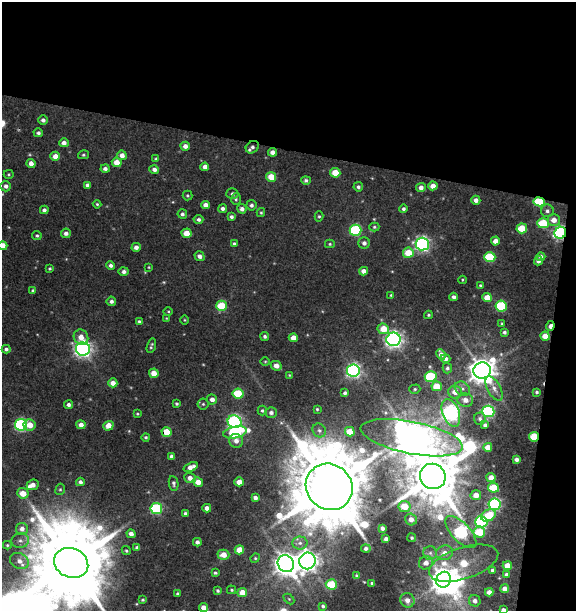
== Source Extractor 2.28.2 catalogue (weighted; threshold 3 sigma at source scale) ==
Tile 2 of 2 x 2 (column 2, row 1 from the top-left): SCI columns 634-1207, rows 611-1219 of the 1264 x 1219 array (HDU 1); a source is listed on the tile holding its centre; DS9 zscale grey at full resolution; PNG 578 x 613 px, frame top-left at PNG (2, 2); each listed source drawn as its Kron ellipse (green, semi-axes under 4 px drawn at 4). Shown black and unused: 28% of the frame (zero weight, under 3 of 4 exposures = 1% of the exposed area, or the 3 px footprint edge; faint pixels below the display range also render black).
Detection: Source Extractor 2.28.2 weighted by HDU 2 'WHT'; one run over the whole footprint, this tile lists its part. Background 0.0139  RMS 0.0066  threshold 0.0295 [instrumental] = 3 sigma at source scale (4.5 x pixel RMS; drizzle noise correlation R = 1.50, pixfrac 1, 0.0396/0.0396 arcsec/px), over >= 5 px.
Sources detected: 216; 2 too faint to see at this stretch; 2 inside a brighter object's white glare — neither listed nor drawn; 1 inside a brighter listed object's ellipse — not listed separately; the other 211 listed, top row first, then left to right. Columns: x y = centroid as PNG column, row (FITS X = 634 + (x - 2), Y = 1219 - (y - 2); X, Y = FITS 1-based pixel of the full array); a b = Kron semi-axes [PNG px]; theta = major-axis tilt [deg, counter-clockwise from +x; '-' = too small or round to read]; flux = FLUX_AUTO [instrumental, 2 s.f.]
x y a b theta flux
43 120 5 4 - 2.3
38 133 4 4 - 1.8
64 143 5 4 - 3.6
185 146 4 4 - 3.7
252 147 7 5 38 2.6
272 152 4 4 - 3.5
83 155 5 4 - 1
122 155 5 4 - 4.3
55 156 5 4 - 5.7
156 159 4 4 - 0.87
117 162 5 4 - 8.1
31 164 5 4 - 4.3
205 167 4 4 - 3.8
105 168 4 4 - 2.6
154 169 5 4 - 2.7
335 173 5 5 - 13
9 174 5 4 - 0.78
271 177 5 5 - 14
306 180 5 4 - 1.7
87 185 4 4 - 2
6 186 5 5 - 2.6
433 186 4 4 - 6.6
358 187 5 4 - 1.6
421 187 5 4 - 3.4
232 194 6 5 - 1.9
187 195 5 5 - 0.96
236 199 6 5 - 1.3
476 200 4 4 - 2.8
539 202 5 4 - 36
97 204 4 4 - 0.84
205 205 4 4 - 3.7
251 205 5 5 - 2
223 208 4 4 - 2
242 209 5 4 - 3.4
404 209 4 4 - 1.5
44 210 4 4 - 2.2
547 211 6 6 - 2
261 213 4 4 - 0.85
182 214 5 4 - 1.8
319 216 5 4 - 0.98
231 217 4 4 - 1.7
198 219 5 4 - 1.9
554 220 6 6 - 5.9
543 223 5 5 - 28
374 227 5 4 - 1.1
522 228 5 5 - 20
355 230 6 5 - 64
66 233 5 4 - 2.6
187 233 5 4 - 9.3
560 233 6 5 - 130
37 236 4 4 - 1
495 241 4 4 - 5.7
364 243 5 5 - 2.6
234 244 4 4 - 1.3
330 244 5 4 - 0.91
422 244 6 6 - 190
3 246 5 4 - 9
136 247 4 4 - 3.3
408 253 5 5 - 16
199 256 5 4 - 3.1
490 257 6 5 - 34
541 257 4 4 - 1.9
538 261 4 4 - 2.9
110 265 4 4 - 2
149 267 3 3 - 0.55
50 269 3 3 - 0.83
364 271 4 4 - 4.5
124 272 5 4 - 2
462 280 4 3 - 0.65
480 285 4 3 - 0.91
33 291 4 4 - 1.4
391 295 3 3 - 0.74
454 297 4 4 - 2.2
487 298 5 4 - 11
111 301 5 4 - 2
221 306 5 5 - 23
501 306 6 5 - 52
168 311 4 3 - 0.67
428 315 4 3 - 0.95
166 318 4 3 - 0.49
185 320 5 3 - 0.62
139 321 4 4 - 1.1
502 324 4 3 - 0.71
550 326 5 3 - 5.3
383 329 6 5 - 12
504 332 4 3 - 1.5
265 336 5 4 - 1.6
545 336 5 4 - 9.2
81 337 8 7 - 6.9
293 338 4 4 - 7
394 339 7 7 - 290
151 346 7 3 75 1.2
6 349 4 4 - 1.8
83 349 7 6 - 280
441 354 5 4 - 4.1
446 359 5 4 - 2.7
265 361 5 3 - 0.72
276 366 5 4 - 5.3
447 368 5 4 - 1.5
482 370 9 8 - 930
353 371 6 6 - 180
154 373 5 4 - 8.7
289 375 4 3 - 0.56
431 377 6 5 - 45
113 383 4 4 - 5.1
437 386 5 5 - 14
415 389 5 4 - 1
462 389 8 6 -36 2.6
494 389 13 6 -62 4
455 392 7 6 - 6.1
537 392 3 3 - 1.1
345 393 4 3 - 1.6
238 394 5 5 - 27
212 399 5 5 - 3.8
465 400 8 6 -14 4.2
177 404 3 3 - 1
203 404 5 5 - 1.1
68 405 4 4 - 2
317 409 3 3 - 0.82
262 410 5 4 - 1.2
488 411 6 5 - 87
271 413 5 5 - 2.4
451 413 14 8 -69 230
137 414 3 3 - 0.71
480 419 6 6 - 1.9
234 422 7 6 - 170
21 425 6 6 - 100
30 425 6 5 - 8.9
81 425 4 4 - 4.6
485 425 4 4 - 2
108 426 5 4 - 9.5
319 430 7 6 - 2.2
166 432 5 4 - 13
235 432 12 5 11 67
350 432 5 4 - 13
146 437 4 4 - 1.1
534 437 5 5 - 23
412 438 52 16 -11 1800
236 441 7 6 - 4.2
488 447 4 4 - 6.3
172 456 4 4 - 2.2
516 459 4 4 - 2.4
191 467 7 4 22 4.5
433 476 13 12 - 4100
190 478 6 5 - 4.5
491 478 4 4 - 6.2
80 482 4 4 - 2.2
198 482 5 4 - 6.5
239 482 4 4 - 7.3
174 483 7 4 -80 1.7
33 485 6 5 - 4.4
329 487 24 22 -42 9400
493 488 5 5 - 22
60 489 6 4 67 1
23 493 6 5 - 9.8
476 495 5 5 - 6
255 498 4 3 - 2.5
494 504 6 6 - 110
404 506 6 5 - 16
207 508 4 4 - 3.9
156 509 6 5 - 66
185 513 3 3 - 1.6
488 515 8 5 29 17
411 519 6 6 - 4.6
481 522 6 5 - 87
382 528 4 4 - 2.4
22 529 6 6 - 3.7
461 532 20 9 -46 140
479 532 6 5 - 21
131 534 4 4 - 3.2
412 538 4 4 - 1
386 539 4 4 - 3
20 541 9 7 7 2.7
197 542 4 4 - 2.4
300 543 8 6 1 2.9
7 545 4 3 - 0.86
137 548 4 3 - 1.6
366 548 4 4 - 1.9
239 550 4 4 - 9.6
126 551 5 4 - 0.97
430 553 7 7 - 2.2
445 553 8 7 - 4.7
223 555 6 5 - 7.6
255 558 5 4 - 0.88
19 561 10 7 -28 5.2
307 561 8 8 - 470
71 563 17 14 -24 9200
426 563 7 6 - 4.4
464 563 36 16 18 28
286 564 9 8 - 670
507 566 4 4 - 9.8
493 570 4 4 - 2.6
215 573 4 3 - 1.1
507 575 4 3 - 2.2
357 576 4 3 - 1.2
444 580 8 7 - 930
372 583 3 3 - 1.3
331 584 5 5 - 24
505 589 4 4 - 4.3
232 590 4 4 - 0.81
218 591 4 3 - 1.2
242 592 5 4 - 8.1
489 592 4 4 - 3.8
177 593 3 2 - 0.75
289 599 6 4 -45 0.91
143 600 3 2 - 0.78
407 600 7 7 - 4.1
475 601 6 5 - 3.1
323 606 4 3 - 1.4
203 607 4 4 - 5.1
503 610 4 4 - 2.2
Overlapping masked pixels (flux is a lower limit): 6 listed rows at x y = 252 147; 539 202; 560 233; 550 326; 166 432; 534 437
Isophote crosses this tile's border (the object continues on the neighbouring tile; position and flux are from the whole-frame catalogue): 3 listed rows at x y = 6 186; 3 246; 503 610